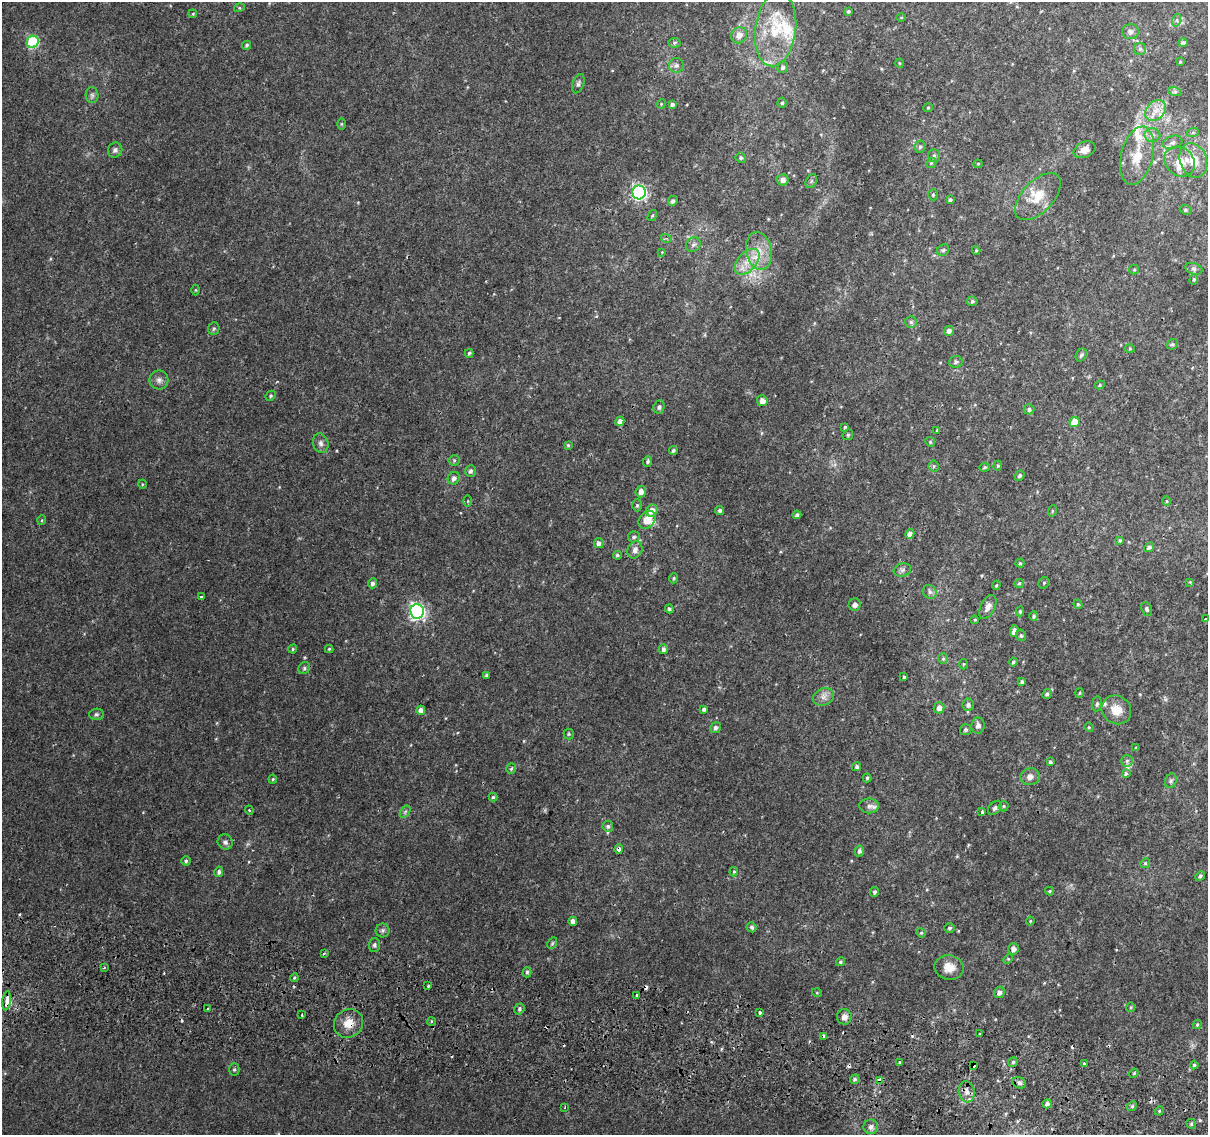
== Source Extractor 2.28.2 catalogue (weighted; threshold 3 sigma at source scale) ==
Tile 6 of 4 x 4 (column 2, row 2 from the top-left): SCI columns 1212-2417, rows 2529-3661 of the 4843 x 5116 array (HDU 1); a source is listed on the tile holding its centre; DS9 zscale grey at full resolution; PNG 1210 x 1137 px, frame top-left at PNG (2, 2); each listed source drawn as its Kron ellipse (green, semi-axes under 4 px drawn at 4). Shown black and unused: <1% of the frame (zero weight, under 2 of 3 exposures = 2% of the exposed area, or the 3 px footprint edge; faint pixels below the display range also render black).
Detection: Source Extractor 2.28.2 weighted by HDU 2 'WHT'; one run over the whole footprint, this tile lists its part. Background 0.0111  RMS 0.0038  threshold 0.017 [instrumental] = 3 sigma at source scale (4.5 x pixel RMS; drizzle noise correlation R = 1.50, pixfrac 1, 0.0396/0.0396 arcsec/px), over >= 5 px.
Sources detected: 249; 7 cosmic-ray / hot-pixel residue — neither listed nor drawn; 9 inside a brighter listed object's ellipse — not listed separately; the other 233 listed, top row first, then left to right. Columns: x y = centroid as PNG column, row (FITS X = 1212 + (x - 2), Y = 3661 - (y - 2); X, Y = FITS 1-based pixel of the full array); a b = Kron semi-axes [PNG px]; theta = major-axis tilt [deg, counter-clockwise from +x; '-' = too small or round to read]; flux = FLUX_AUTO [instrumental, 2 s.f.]
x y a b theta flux
239 8 5 3 - 0.41
848 11 3 3 - 0.66
193 14 4 3 - 0.32
901 17 5 3 - 0.34
1177 20 6 4 72 0.62
776 29 37 20 82 17
1130 32 8 7 - 1.5
739 35 8 7 - 2.8
33 42 6 5 - 36
674 43 6 4 3 0.64
1183 43 5 4 - 0.85
247 45 5 4 - 0.61
1140 49 6 6 - 0.82
1180 62 3 3 - 0.32
899 63 4 3 - 0.29
676 65 7 7 - 1.2
783 67 6 5 - 0.94
578 84 10 5 70 1
1175 92 7 4 -18 0.67
92 95 8 6 -88 0.95
782 103 5 4 - 0.59
661 104 5 4 - 0.37
672 105 4 4 - 1.1
928 108 5 4 - 0.37
1156 110 12 9 44 3.4
341 124 5 3 - 0.38
1193 132 6 4 19 0.48
1152 135 8 7 - 1.4
1173 142 10 6 17 1.3
920 147 6 5 - 0.68
115 150 7 7 - 1.1
1085 150 11 8 24 2.8
934 155 6 6 - 0.82
1137 156 30 16 75 9.4
741 158 5 5 - 0.64
1193 160 18 13 -70 6.6
1180 162 16 14 -43 5.9
931 163 5 4 - 0.51
978 164 4 4 - 0.39
783 180 6 5 - 1.6
811 181 7 5 60 0.7
639 192 7 6 - 85
933 195 5 4 - 0.53
1038 197 29 15 47 8.2
950 200 4 3 - 0.76
673 201 5 4 - 0.98
1185 210 6 4 -23 0.59
652 216 6 3 58 0.43
666 238 5 3 - 0.44
693 245 8 7 - 1.2
943 250 6 5 - 0.63
976 250 4 4 - 0.4
759 251 19 13 -80 6.8
662 252 4 4 - 0.29
747 262 15 9 48 4.9
1194 269 9 5 -18 0.94
1134 270 5 4 - 0.44
1194 279 5 4 - 0.54
196 290 5 3 - 0.31
972 301 5 5 - 0.73
911 322 6 6 - 0.81
214 329 6 5 - 0.73
949 331 5 5 - 1.7
1172 344 6 5 - 0.63
1130 349 5 3 - 0.38
469 353 4 3 - 0.62
1081 355 7 5 61 0.71
956 362 7 6 - 0.97
159 380 9 9 - 1.6
1100 385 5 4 - 0.5
271 396 5 4 - 0.54
762 401 5 5 - 2.5
659 407 6 5 - 0.98
1029 409 5 5 - 0.91
620 421 5 4 - 1.5
1074 422 5 5 - 6.3
845 427 3 3 - 0.5
937 430 4 3 - 0.3
848 435 6 5 - 0.51
930 442 5 4 - 0.49
321 443 10 7 -74 1.4
568 445 4 4 - 0.48
673 450 4 4 - 0.61
454 460 5 5 - 0.59
648 461 5 4 - 0.65
934 466 5 5 - 0.61
998 466 5 4 - 0.47
985 467 5 4 - 0.48
470 471 6 5 - 1
1019 475 5 4 - 0.81
454 478 6 6 - 1.4
142 484 4 3 - 0.3
641 492 6 5 - 2.1
468 501 5 3 - 0.37
1167 501 5 3 - 0.37
637 505 6 5 - 0.63
720 510 4 4 - 0.87
652 511 6 5 - 3.5
1052 511 6 3 72 0.41
797 515 4 4 - 0.95
42 520 5 3 - 0.35
647 520 10 7 53 4.2
910 534 5 4 - 2.1
634 537 6 5 - 0.85
1120 540 4 3 - 0.76
599 543 5 5 - 1.3
1149 547 5 4 - 1
635 550 9 7 66 1.8
617 555 4 4 - 0.68
1020 563 4 4 - 0.55
902 570 9 6 16 1
673 578 5 4 - 0.51
1190 582 4 4 - 0.3
372 583 5 4 - 1
1019 583 5 4 - 0.45
1044 583 6 5 - 0.57
996 585 5 3 - 0.45
930 592 7 6 - 1.1
201 596 3 3 - 0.56
1078 604 4 4 - 0.45
855 605 6 6 - 1.8
988 607 13 7 62 2.2
669 609 4 4 - 0.78
1147 609 7 5 -70 0.73
417 611 7 7 - 100
1020 611 5 4 - 0.56
1034 616 5 4 - 0.63
1206 619 3 3 - 0.73
975 620 4 3 - 0.38
1014 631 6 4 83 1.5
1021 635 6 4 -68 0.54
293 649 4 4 - 0.42
329 649 4 4 - 0.43
663 649 5 4 - 1.1
943 659 5 5 - 0.55
1013 662 4 4 - 0.57
963 664 5 3 - 0.34
304 668 6 5 - 0.66
486 675 4 3 - 0.52
904 677 4 4 - 0.54
1022 682 4 3 - 0.86
1080 693 5 3 - 0.35
1047 694 5 4 - 0.84
824 697 11 8 23 2.1
1097 704 7 5 81 0.79
968 705 6 5 - 1.1
939 708 5 5 - 2.1
704 709 4 4 - 1.1
421 710 4 4 - 2.1
1116 710 15 14 - 5.2
96 714 7 5 2 0.77
978 726 8 6 84 1.5
1089 727 5 4 - 0.42
716 728 5 5 - 0.9
965 730 5 5 - 0.82
569 734 5 5 - 0.46
1136 748 4 4 - 0.5
1127 761 6 6 - 0.87
1050 762 4 3 - 0.63
857 767 4 4 - 0.87
511 769 5 4 - 0.55
1126 774 3 3 - 1.2
1030 777 9 8 - 2
867 778 4 4 - 0.49
273 779 4 4 - 0.39
1171 781 7 5 69 0.82
493 797 4 4 - 0.51
869 806 10 7 -1 1.7
1004 806 5 5 - 0.47
995 808 8 5 45 1
249 810 4 3 - 0.45
405 812 7 4 56 0.69
982 812 3 3 - 0.82
608 826 5 5 - 0.91
225 842 8 7 - 1.2
619 849 4 4 - 1.4
859 851 5 4 - 0.88
186 861 4 4 - 0.6
1145 863 5 4 - 0.5
219 872 5 4 - 0.94
734 872 5 4 - 0.42
1200 876 5 4 - 0.85
1050 891 4 4 - 0.4
874 892 5 4 - 0.8
573 921 4 4 - 2.1
1030 921 4 4 - 0.36
752 927 5 4 - 0.77
949 928 5 4 - 0.74
383 930 7 7 - 0.92
921 933 5 4 - 0.48
552 943 6 4 59 0.5
374 945 7 5 87 0.82
1014 949 5 5 - 1.6
324 953 3 2 - 0.5
1008 959 5 4 - 0.39
840 962 5 4 - 0.54
104 967 3 3 - 0.38
949 967 14 12 -11 4
527 972 5 4 - 0.69
294 978 4 3 - 0.41
428 986 3 3 - 0.77
999 992 6 5 - 1.4
817 993 5 3 - 0.31
637 996 3 3 - 2.2
7 1001 9 3 82 11
1131 1007 5 4 - 0.44
208 1008 3 2 - 0.69
519 1009 6 5 - 0.81
759 1013 3 3 - 1.3
302 1015 3 2 - 0.47
844 1017 7 7 - 1.7
431 1021 4 3 - 0.54
348 1023 15 13 41 4.9
1197 1024 5 4 - 0.47
980 1034 3 2 - 0.31
824 1036 3 3 - 1.2
899 1062 3 2 - 0.86
1013 1062 5 4 - 0.7
1084 1064 3 3 - 1.7
973 1065 4 3 - 2.4
1194 1065 4 4 - 0.54
234 1070 6 5 - 0.67
1134 1073 5 3 - 0.4
855 1079 5 4 - 0.83
880 1080 4 4 - 2.7
1019 1083 7 5 -29 1.1
967 1092 10 8 -80 2.4
1047 1104 5 4 - 1.3
1132 1106 5 4 - 0.56
565 1107 3 2 - 0.25
1159 1111 5 4 - 0.39
1191 1124 5 4 - 0.53
871 1127 7 7 - 1.5
Overlapping masked pixels (flux is a lower limit): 6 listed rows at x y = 619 849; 7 1001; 348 1023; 973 1065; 880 1080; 967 1092